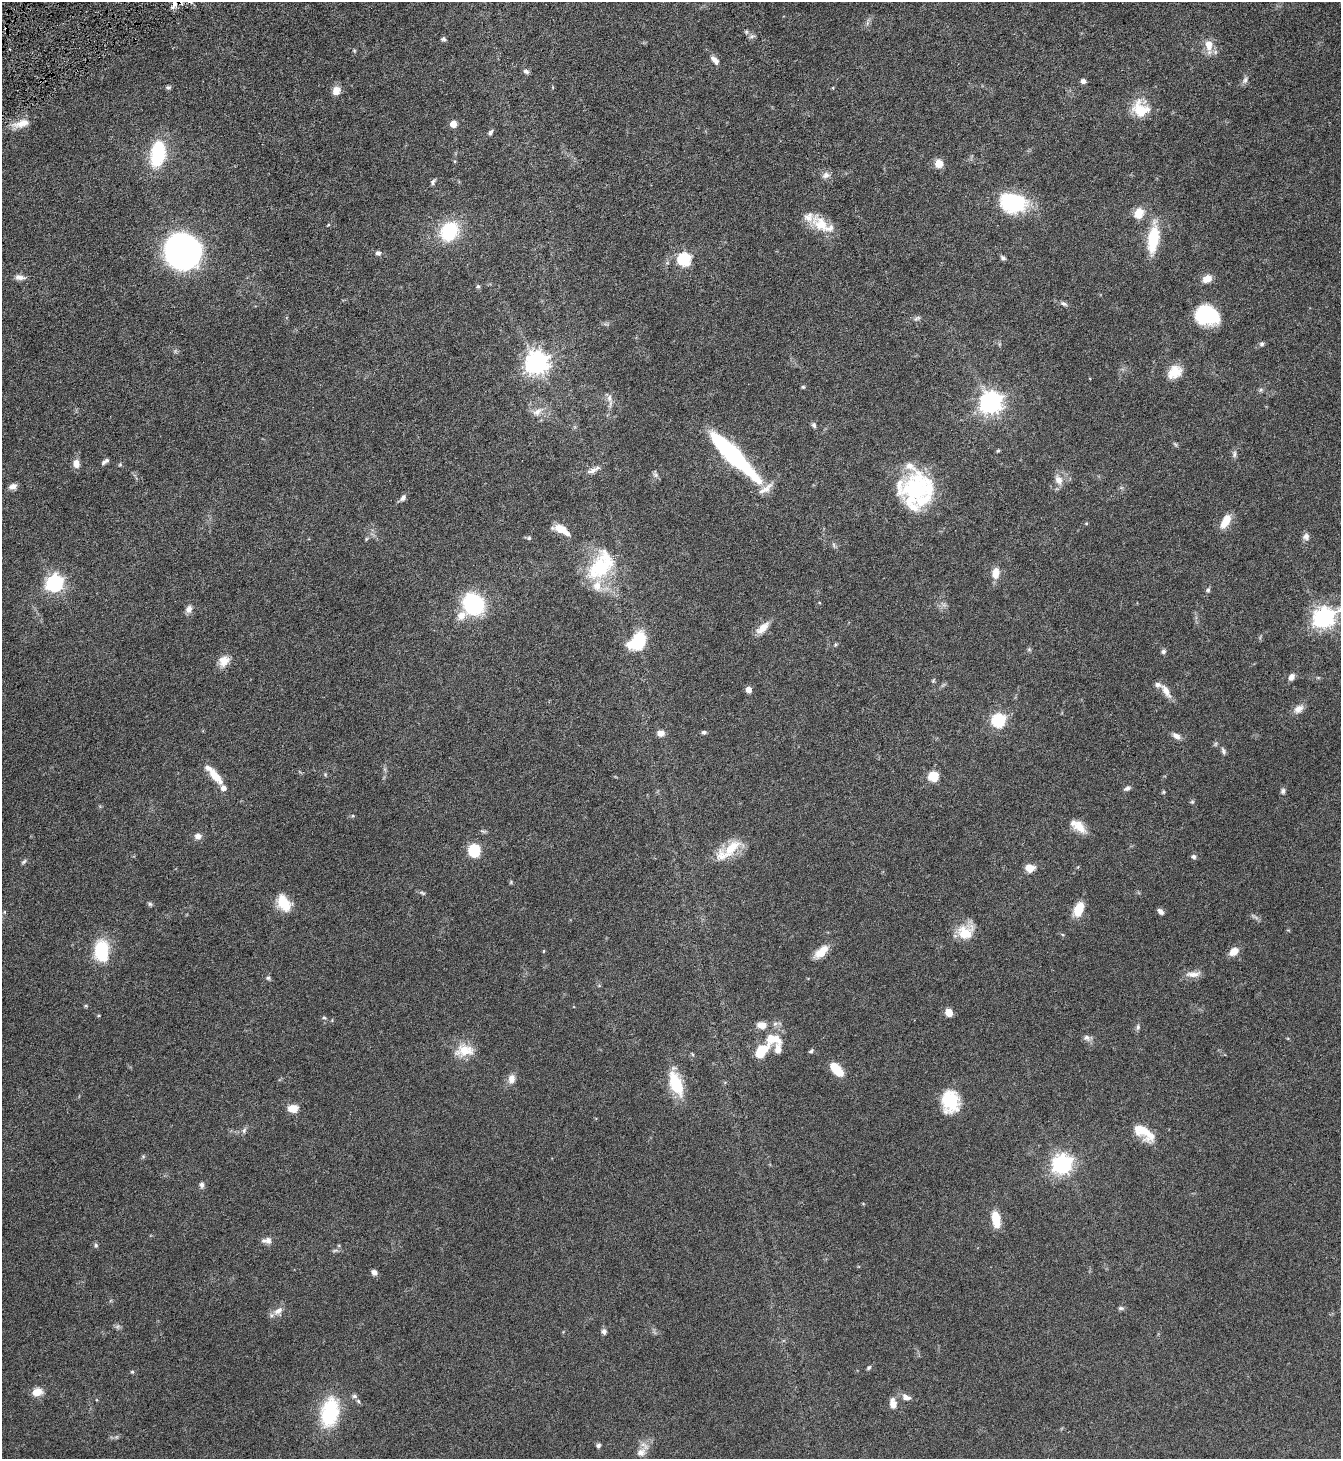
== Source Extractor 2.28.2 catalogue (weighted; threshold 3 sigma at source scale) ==
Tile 11 of 4 x 4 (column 3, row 3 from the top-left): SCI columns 2833-4171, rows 1459-2915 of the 5801 x 5832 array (HDU 1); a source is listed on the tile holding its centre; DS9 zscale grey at full resolution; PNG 1343 x 1461 px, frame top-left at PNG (2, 2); no overlay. Shown black and unused: <1% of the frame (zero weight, under 4 of 8 exposures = <1% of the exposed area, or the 3 px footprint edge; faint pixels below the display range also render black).
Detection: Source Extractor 2.28.2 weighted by HDU 2 'WHT'; one run over the whole footprint, this tile lists its part. Background 0.082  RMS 0.0034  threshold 0.0137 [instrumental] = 3 sigma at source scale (4.09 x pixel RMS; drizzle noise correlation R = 1.36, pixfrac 0.8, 0.05/0.05 arcsec/px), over >= 5 px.
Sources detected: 178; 3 too faint to see at this stretch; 1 inside a brighter object's white glare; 1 cosmic-ray / hot-pixel residue — not listed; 16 inside a brighter listed object's ellipse — not listed separately; the other 157 listed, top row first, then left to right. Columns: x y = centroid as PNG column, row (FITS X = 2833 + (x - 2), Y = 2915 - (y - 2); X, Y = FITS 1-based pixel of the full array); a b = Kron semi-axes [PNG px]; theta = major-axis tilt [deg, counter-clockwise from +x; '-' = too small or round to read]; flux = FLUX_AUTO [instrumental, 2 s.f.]
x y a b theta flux
174 4 15 5 67 1.6
752 36 9 6 10 0.82
443 39 6 6 - 0.64
1209 45 15 10 -83 3.9
354 50 5 4 - 0.33
715 60 13 6 -47 1.8
526 71 8 5 -25 0.87
1245 80 10 6 56 1.1
1083 81 6 5 - 1
168 87 7 5 -1 0.59
833 88 4 3 - 0.22
336 91 11 10 - 2.4
1140 109 23 19 -33 7.7
22 123 23 9 17 3.7
453 124 5 5 - 4.1
490 132 8 5 57 0.72
158 154 24 13 80 21
454 161 5 3 - 0.27
939 163 10 8 -85 3.1
826 175 11 8 20 1.5
433 182 9 4 58 0.61
1013 203 30 21 -10 21
1139 213 12 10 70 4.4
821 224 25 17 -46 6.8
328 225 4 3 - 0.27
449 231 17 14 54 19
1153 239 39 13 83 12
183 251 23 22 - 150
378 253 8 6 -17 0.81
1003 258 6 5 - 0.72
684 259 6 6 - 42
20 277 14 7 -8 1.6
1207 279 10 7 24 3.3
478 286 6 5 - 0.5
1064 304 11 5 -25 0.91
1207 315 23 18 -17 18
917 318 11 5 29 0.82
1262 344 5 5 - 0.71
537 363 8 8 - 230
1175 372 17 13 38 5.1
803 387 5 5 - 0.43
1261 390 7 5 22 0.59
609 398 12 7 -87 1.6
991 403 8 8 - 210
537 411 17 8 33 2.4
814 425 8 5 -71 0.71
1175 444 7 4 -37 0.47
998 451 4 3 - 0.4
1234 454 10 6 89 0.9
733 455 58 12 -45 47
105 461 11 4 36 0.92
76 463 8 6 -85 2.9
120 465 5 5 - 0.4
593 471 16 6 22 1.7
656 474 12 5 -78 0.78
1059 480 13 10 -61 2.6
13 487 10 7 12 1.5
916 490 40 34 87 33
403 498 8 6 53 1.2
1226 521 17 8 61 4.5
1086 523 5 3 - 0.27
561 529 18 8 -26 4.7
1306 536 9 8 - 1.4
529 538 6 5 - 0.49
366 539 6 3 71 0.35
834 545 7 4 -71 0.53
601 566 44 26 56 22
996 573 12 8 81 3.4
54 583 7 7 - 100
1208 590 6 5 - 0.6
473 604 17 15 -48 33
189 609 11 8 66 1.5
461 615 15 11 44 3
1324 617 8 7 - 180
763 628 18 9 43 3.5
638 641 15 10 45 23
835 644 6 5 - 0.43
1029 649 6 5 - 0.44
1163 652 6 6 - 0.78
224 661 15 12 50 3.5
1292 677 8 6 61 1.6
1318 678 6 4 0 0.36
933 681 6 5 - 0.41
748 690 5 5 - 2.6
1166 691 20 8 -59 2.7
1298 709 13 9 32 2.2
999 720 6 6 - 43
704 732 6 5 - 0.64
661 733 9 8 - 1.8
1176 736 11 7 -29 1.6
1223 751 10 5 -70 0.76
325 774 6 4 -47 0.38
214 775 28 8 -49 5.8
933 776 9 9 - 6
1127 788 8 6 27 0.93
1283 791 8 6 87 0.79
1163 792 5 5 - 0.37
1192 802 6 5 - 0.43
353 816 5 5 - 0.38
1079 826 17 10 -42 4.5
198 836 8 8 - 1.6
732 848 32 15 31 8
474 850 10 9 - 13
1194 857 6 5 - 0.8
24 862 8 4 41 0.55
1029 868 8 7 - 4.2
511 882 5 4 - 0.33
422 893 10 5 -25 0.61
284 903 18 12 -57 7.8
150 904 6 5 - 0.58
1078 909 17 10 68 5.7
1161 912 7 5 -45 1.2
965 932 18 16 15 7.4
101 951 20 12 -84 19
544 951 5 3 - 0.27
1234 951 10 7 35 3.4
821 952 20 9 42 4.1
1193 974 22 8 4 2.4
268 978 6 5 - 0.53
86 1006 5 4 - 0.43
949 1013 7 6 - 3.3
99 1015 5 3 - 0.26
324 1018 6 4 -2 0.4
1138 1027 8 5 89 0.74
1087 1038 10 8 -32 1.3
773 1039 25 16 -6 7.1
464 1050 23 14 7 6.3
811 1051 6 5 - 0.51
761 1052 17 10 50 7.5
692 1054 5 3 - 0.3
837 1069 18 9 -46 5.6
512 1079 12 9 80 2.2
676 1084 28 13 -70 12
950 1101 22 17 -86 12
293 1108 10 8 2 3.8
244 1130 8 5 66 0.73
1145 1131 26 15 -81 5
143 1156 6 4 0 0.39
1062 1164 7 7 - 160
202 1185 7 6 - 0.96
996 1219 18 8 -80 6.5
268 1240 9 8 - 1.3
96 1245 7 5 -70 0.54
335 1251 8 4 9 0.6
374 1272 7 6 - 1.2
1121 1308 8 5 -5 0.64
278 1311 14 8 37 2.3
604 1331 8 6 -70 0.94
869 1367 6 5 - 0.5
132 1372 5 4 - 0.46
37 1392 12 9 11 3.3
354 1396 7 6 - 0.72
906 1397 12 7 -23 1.8
893 1403 14 8 -80 2.4
330 1412 39 23 78 18
598 1446 6 5 - 0.69
641 1452 13 10 22 2.3
Overlapping masked pixels (flux is a lower limit): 1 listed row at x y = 174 4
Isophote crosses this tile's border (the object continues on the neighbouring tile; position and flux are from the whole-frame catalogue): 3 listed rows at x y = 174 4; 1324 617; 330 1412